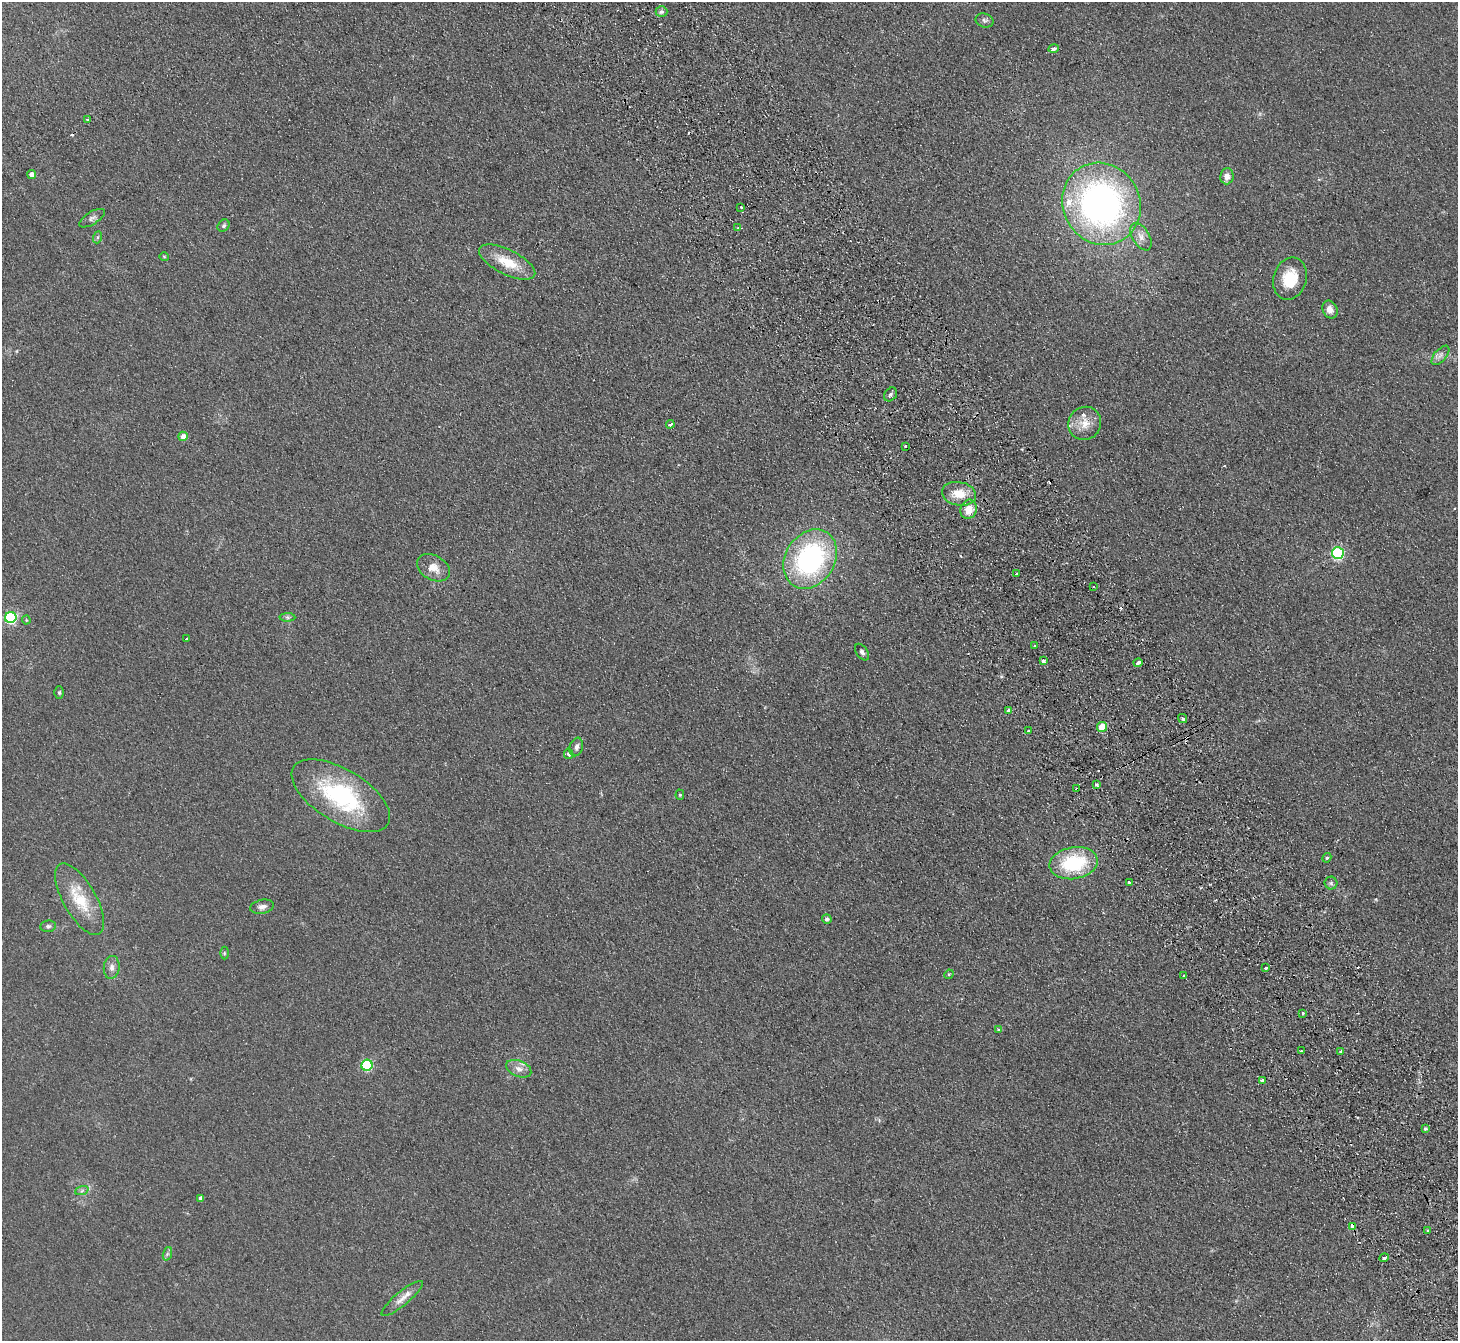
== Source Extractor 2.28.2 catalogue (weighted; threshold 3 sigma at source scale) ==
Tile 6 of 4 x 4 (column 2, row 2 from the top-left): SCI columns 1508-2963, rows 2874-4212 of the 5926 x 5882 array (HDU 1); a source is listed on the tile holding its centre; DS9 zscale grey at full resolution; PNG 1460 x 1343 px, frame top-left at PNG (2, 2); each listed source drawn as its Kron ellipse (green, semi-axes under 4 px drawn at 4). Shown black and unused: <1% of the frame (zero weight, under 2 of 3 exposures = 3% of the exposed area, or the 3 px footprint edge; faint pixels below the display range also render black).
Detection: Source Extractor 2.28.2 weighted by HDU 2 'WHT'; one run over the whole footprint, this tile lists its part. Background 0.106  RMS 0.012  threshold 0.0521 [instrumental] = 3 sigma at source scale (4.5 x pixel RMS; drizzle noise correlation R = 1.50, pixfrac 1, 0.05/0.05 arcsec/px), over >= 5 px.
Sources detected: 89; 10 cosmic-ray / hot-pixel residue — neither listed nor drawn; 2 inside a brighter listed object's ellipse — not listed separately; the other 77 listed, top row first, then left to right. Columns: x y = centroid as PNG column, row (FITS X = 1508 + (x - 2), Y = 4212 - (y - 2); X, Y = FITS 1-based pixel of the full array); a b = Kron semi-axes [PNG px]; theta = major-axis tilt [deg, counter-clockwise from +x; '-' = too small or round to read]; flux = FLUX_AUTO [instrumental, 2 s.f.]
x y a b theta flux
661 12 6 5 - 2.2
984 20 9 7 -14 3
1054 49 5 3 - 6.4
88 119 4 2 - 1.6
32 174 4 4 - 7.6
1227 176 8 6 84 6.8
1101 204 42 38 -61 390
741 207 3 2 - 2
92 218 14 6 31 4.1
223 226 7 5 48 2.3
738 228 3 2 - 1.1
98 237 6 4 70 1.7
1141 237 15 8 -59 8
164 257 4 4 - 1.1
507 262 31 12 -26 30
1290 279 21 16 74 32
1330 309 9 7 -66 7.2
1440 355 11 6 49 4.7
891 394 7 6 - 2.9
1085 423 17 16 - 16
670 424 4 3 - 4.3
183 436 5 4 - 13
905 446 3 3 - 3.1
959 494 17 11 -10 18
969 509 10 8 74 15
1338 553 6 6 - 150
810 559 31 24 57 190
433 568 17 12 -31 14
1017 574 3 3 - 8
1093 587 3 2 - 1.4
287 617 8 4 -1 2.1
11 618 6 5 - 140
26 620 4 4 - 1.2
187 638 3 3 - 2.6
1035 646 3 2 - 1.4
862 652 9 5 -56 2.9
1043 661 4 3 - 5.8
1138 663 4 3 - 8.3
59 693 6 4 -90 1.6
1009 711 3 3 - 9.9
1183 718 5 3 - 2
1102 727 5 5 - 27
1028 731 3 3 - 1.7
576 747 9 6 72 4.3
569 754 5 5 - 2.9
1097 785 3 3 - 2.2
1077 789 3 2 - 1.2
680 795 5 4 - 1.6
341 796 55 26 -31 130
1327 858 5 4 - 1.6
1074 863 24 16 10 74
1129 882 3 3 - 13
1331 883 6 6 - 2.3
80 899 40 16 -60 41
262 907 12 7 12 5.4
827 919 4 4 - 2.4
48 926 8 5 8 2.7
224 953 6 4 90 1.4
112 967 11 8 83 5.7
1266 967 3 3 - 5.8
949 974 5 4 - 1.2
1184 976 3 2 - 1.6
1303 1013 4 3 - 1.3
998 1029 3 3 - 1.3
1302 1051 3 3 - 4
1341 1051 3 3 - 3.1
367 1065 5 5 - 97
519 1069 13 8 -21 7.4
1262 1080 3 3 - 7.4
1425 1129 3 3 - 3.3
82 1190 7 4 20 2.4
201 1198 4 4 - 5.3
1352 1226 4 3 - 8.4
1428 1230 3 3 - 2.7
167 1254 7 4 71 2.2
1384 1258 5 3 - 3.2
402 1298 26 7 40 10
Overlapping masked pixels (flux is a lower limit): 3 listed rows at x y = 1138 663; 1077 789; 1352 1226